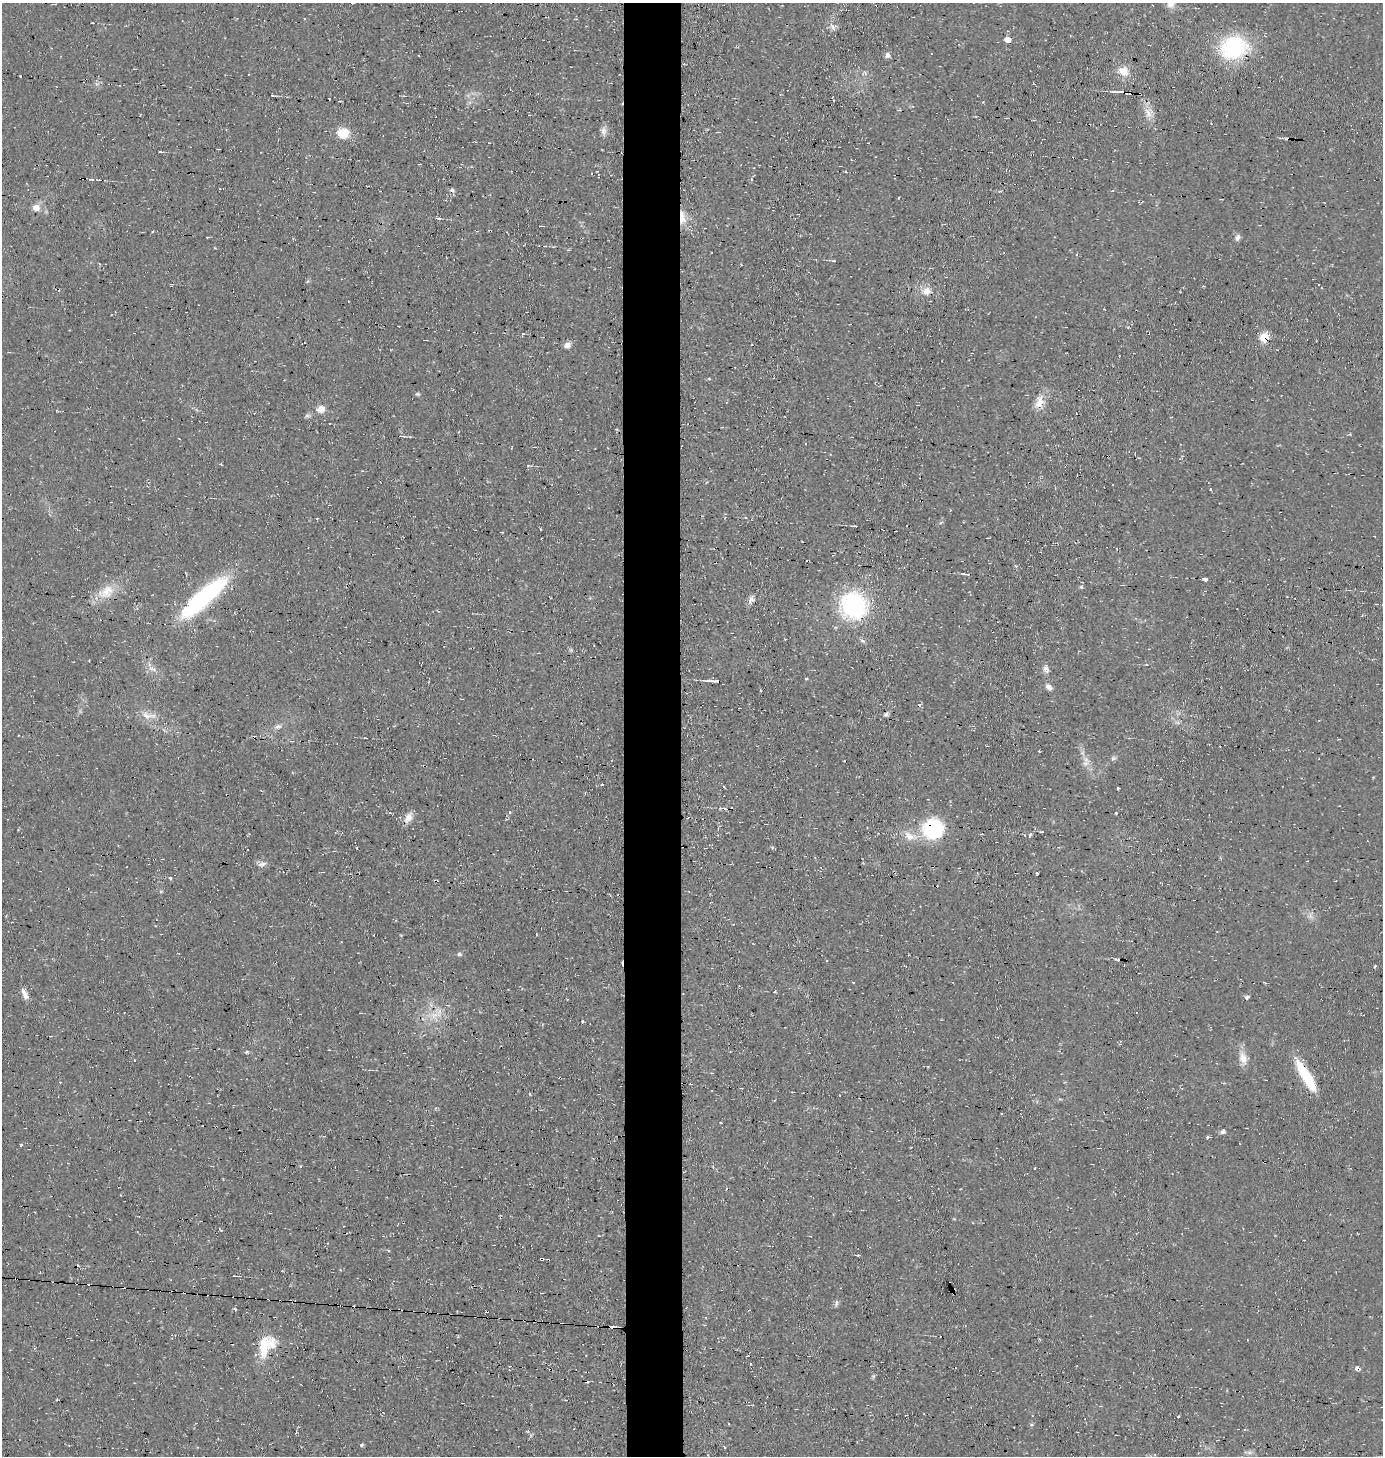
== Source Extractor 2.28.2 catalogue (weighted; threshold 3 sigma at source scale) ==
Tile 5 of 3 x 3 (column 2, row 2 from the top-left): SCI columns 1533-2913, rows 1454-2907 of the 4393 x 4360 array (HDU 1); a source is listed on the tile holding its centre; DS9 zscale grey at full resolution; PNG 1385 x 1458 px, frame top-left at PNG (2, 3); no overlay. Shown black and unused: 4% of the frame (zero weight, under 2 of 3 exposures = <1% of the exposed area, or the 3 px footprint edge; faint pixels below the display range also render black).
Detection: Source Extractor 2.28.2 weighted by HDU 2 'WHT'; one run over the whole footprint, this tile lists its part. Background 0.0466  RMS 0.0094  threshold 0.0422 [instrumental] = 3 sigma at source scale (4.5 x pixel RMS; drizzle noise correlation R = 1.50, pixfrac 1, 0.05/0.05 arcsec/px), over >= 5 px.
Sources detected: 114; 1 too faint to see at this stretch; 14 cosmic-ray / hot-pixel residue — not listed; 1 inside a brighter listed object's ellipse — not listed separately; the other 98 listed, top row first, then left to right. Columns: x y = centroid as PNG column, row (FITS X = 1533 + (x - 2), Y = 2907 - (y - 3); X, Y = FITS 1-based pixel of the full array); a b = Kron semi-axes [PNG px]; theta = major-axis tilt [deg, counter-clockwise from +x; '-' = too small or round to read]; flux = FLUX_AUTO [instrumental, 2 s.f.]
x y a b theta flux
1170 5 11 9 11 6
93 23 3 2 - 0.73
832 27 11 7 -58 4.1
1008 40 5 5 - 8.4
1234 48 34 27 13 75
888 55 7 6 - 3.3
1124 71 14 11 -30 12
20 76 3 2 - 1.3
1115 92 13 3 -4 2.8
1126 93 8 3 -20 3.4
1149 113 16 12 -78 10
603 131 13 7 87 4.5
343 133 12 10 14 21
160 152 4 2 - 1
91 179 9 5 -6 3.1
898 198 3 2 - 0.73
36 208 8 7 - 7.9
682 217 21 7 -84 11
438 218 7 3 -3 1.5
152 232 3 2 - 0.97
1238 237 9 6 67 3.2
834 261 5 3 - 1.2
927 291 11 10 - 8.7
523 334 5 3 - 0.94
1264 337 7 7 - 26
567 345 9 7 16 4.5
709 379 3 3 - 0.88
418 394 6 5 - 1.5
1039 402 21 12 68 12
320 409 12 9 7 7.9
307 416 9 4 0 2.1
528 466 5 3 - 1.1
855 526 5 2 - 2.2
541 529 3 3 - 1.3
808 561 3 2 - 1.9
1205 579 5 3 - 3.9
1081 587 5 4 - 1.3
106 592 26 16 39 19
203 597 57 14 41 140
751 599 12 8 52 4.2
854 606 28 26 -43 110
862 641 7 5 -6 2.2
571 650 6 4 -45 1.4
153 669 14 5 -15 4.7
1046 669 11 7 -73 4.6
806 678 3 3 - 1.1
713 681 19 3 -5 4.9
1049 687 9 6 -40 4.6
760 691 3 3 - 1.4
886 714 7 5 20 2.2
148 716 25 8 -8 10
1178 722 9 4 -19 2.1
278 727 11 7 11 3.7
365 738 3 2 - 0.82
1039 751 4 2 - 0.84
1113 758 8 5 53 2.2
1086 760 13 7 -47 6.3
1118 788 3 3 - 1.5
510 812 4 3 - 1.9
1116 813 3 3 - 0.93
408 818 14 10 54 7.4
933 829 17 17 - 88
1042 832 4 3 - 0.88
1025 835 3 2 - 0.77
1030 835 4 3 - 1.9
910 836 16 10 -34 12
262 864 13 6 15 3.9
1037 873 3 2 - 1.6
170 878 4 3 - 2
161 891 6 4 19 1.1
1310 916 10 5 -79 3.5
459 954 6 5 - 1.8
1375 966 4 3 - 0.96
775 992 3 3 - 1.6
25 996 10 7 -53 4.4
1247 997 4 3 - 5.9
435 1015 19 16 18 19
582 1021 4 3 - 0.98
1243 1059 17 11 -74 9.8
928 1066 4 3 - 0.7
1306 1076 38 9 -59 40
560 1078 2 2 - 1.1
720 1123 3 3 - 2.9
1223 1132 5 4 - 2.8
1208 1137 3 3 - 1.9
21 1144 3 3 - 6.1
1035 1168 3 2 - 0.65
542 1259 4 3 - 6.8
235 1276 3 2 - 0.6
836 1303 9 5 76 2.2
235 1309 5 3 - 1.1
266 1345 31 19 59 32
1357 1368 6 5 - 3.4
874 1376 6 4 71 1.4
1101 1406 3 3 - 0.89
1178 1416 4 2 - 0.97
729 1424 3 2 - 0.68
361 1445 6 3 33 1.2
Overlapping masked pixels (flux is a lower limit): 10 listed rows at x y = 1126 93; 682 217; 1264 337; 808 561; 203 597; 713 681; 933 829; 560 1078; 542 1259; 1357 1368
Isophote crosses this tile's border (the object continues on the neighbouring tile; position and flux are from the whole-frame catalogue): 1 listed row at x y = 1170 5
Unlisted compact peaks at least as high as the median listed source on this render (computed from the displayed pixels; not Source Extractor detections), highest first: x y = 247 1052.